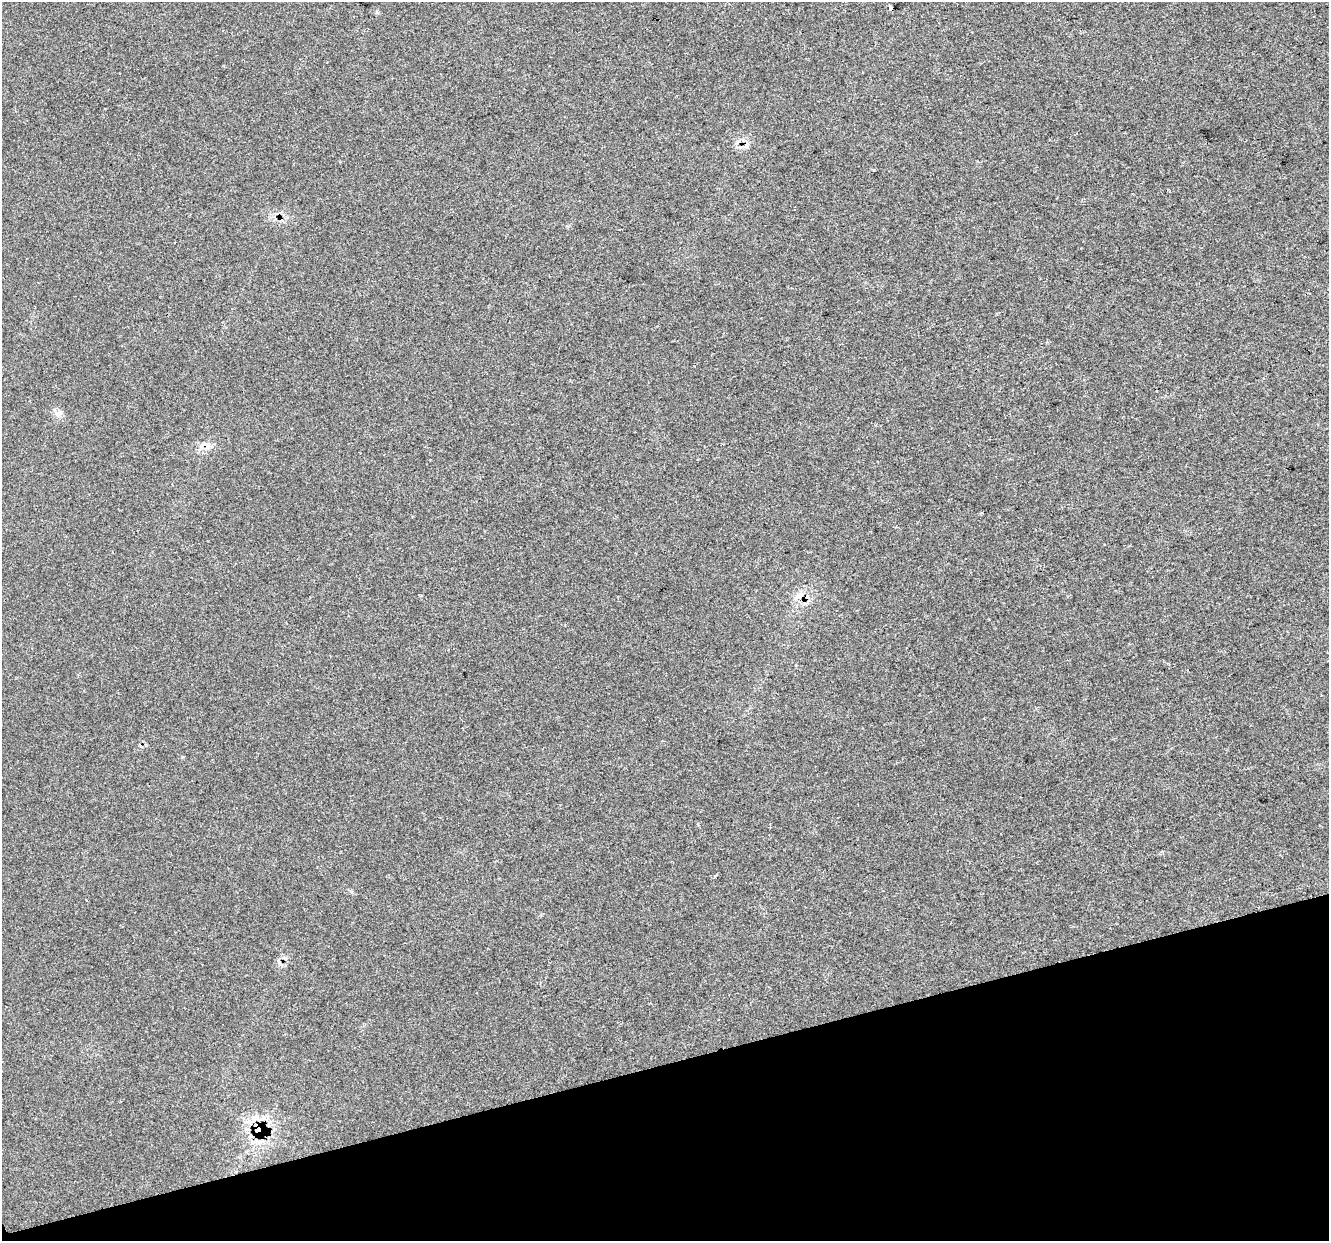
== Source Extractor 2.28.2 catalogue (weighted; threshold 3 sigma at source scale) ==
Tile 14 of 4 x 4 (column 2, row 4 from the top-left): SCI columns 1329-2655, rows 111-1349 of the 5308 x 5124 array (HDU 1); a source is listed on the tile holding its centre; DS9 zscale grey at full resolution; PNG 1331 x 1243 px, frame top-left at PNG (2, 2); no overlay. Shown black and unused: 14% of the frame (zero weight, under 2 of 3 exposures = <1% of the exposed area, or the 3 px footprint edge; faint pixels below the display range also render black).
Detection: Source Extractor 2.28.2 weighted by HDU 2 'WHT'; one run over the whole footprint, this tile lists its part. Background 0.0307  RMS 0.0063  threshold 0.0284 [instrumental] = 3 sigma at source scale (4.5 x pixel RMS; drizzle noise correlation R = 1.50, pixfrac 1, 0.0396/0.0396 arcsec/px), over >= 5 px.
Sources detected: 7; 3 cosmic-ray / hot-pixel residue — not listed; the other 4 listed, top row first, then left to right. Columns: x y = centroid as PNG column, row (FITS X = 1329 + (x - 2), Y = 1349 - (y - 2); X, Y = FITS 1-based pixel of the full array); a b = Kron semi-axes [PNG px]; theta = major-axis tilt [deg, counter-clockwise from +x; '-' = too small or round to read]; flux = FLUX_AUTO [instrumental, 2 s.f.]
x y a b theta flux
890 8 4 3 - 11
57 413 13 8 -19 3.4
800 596 13 8 45 5.3
260 1130 7 6 - 180
Overlapping masked pixels (flux is a lower limit): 3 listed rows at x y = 890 8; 800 596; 260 1130